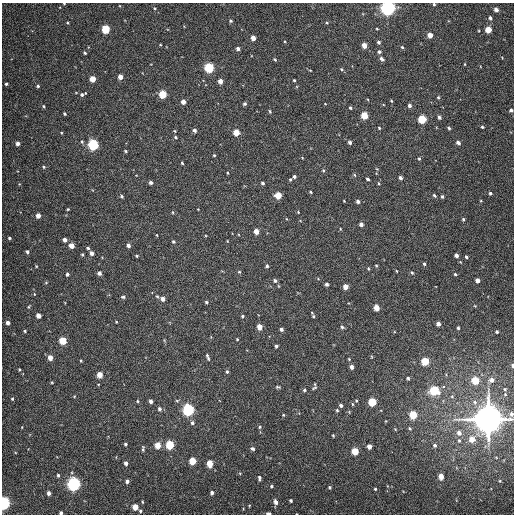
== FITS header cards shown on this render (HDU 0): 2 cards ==
NAXIS1  =                  512
NAXIS2  =                  512

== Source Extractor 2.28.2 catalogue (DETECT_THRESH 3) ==
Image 512 x 512 px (HDU 0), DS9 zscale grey, 1 PNG px = 1 image px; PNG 516 x 516 px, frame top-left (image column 1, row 512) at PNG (2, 3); no overlay
Background 356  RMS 8.2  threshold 24.6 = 3 sigma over >= 5 px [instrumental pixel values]
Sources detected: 220; all 220 listed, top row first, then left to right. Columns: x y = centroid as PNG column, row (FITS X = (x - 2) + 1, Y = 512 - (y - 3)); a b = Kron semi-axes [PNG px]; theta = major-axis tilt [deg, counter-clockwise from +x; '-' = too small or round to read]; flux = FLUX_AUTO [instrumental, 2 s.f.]
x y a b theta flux
64 3 3 2 - 3.8e+02
434 4 3 3 - 5.5e+02
155 8 4 3 - 6.5e+02
388 8 5 5 - 2.7e+05
496 10 4 4 - 2.8e+03
490 18 4 4 - 1.3e+03
230 21 4 4 - 9.4e+02
68 23 4 3 - 4.7e+02
327 23 4 4 - 6.8e+02
106 29 5 4 - 2.9e+04
377 29 3 2 - 4.4e+02
488 30 4 4 - 1.0e+04
430 35 4 4 - 5.1e+03
253 38 4 4 - 4.4e+03
378 42 3 3 - 1.2e+03
160 45 4 2 - 3.9e+02
364 45 4 4 - 5.3e+03
402 47 4 3 - 5.8e+02
238 49 4 4 - 1.8e+03
379 52 4 4 - 1.1e+03
85 53 4 3 - 6.7e+02
275 59 5 4 - 6.6e+02
382 59 5 4 - 1.5e+03
465 64 3 2 - 3.7e+02
209 68 5 5 - 5.3e+04
341 69 5 4 - 6.0e+02
310 70 4 2 - 3.9e+02
120 77 4 4 - 4.9e+03
92 79 4 4 - 8.5e+03
294 80 3 3 - 6.5e+02
220 81 4 4 - 4.4e+03
6 84 3 3 - 9.1e+02
38 86 4 4 - 8.4e+02
163 94 5 4 - 2.1e+04
82 95 5 5 - 1.4e+03
438 97 4 3 - 6.8e+02
391 101 3 2 - 5.1e+02
183 102 4 4 - 3.8e+03
245 104 4 4 - 1.1e+03
325 104 3 2 - 3.0e+02
409 105 4 4 - 1.7e+03
44 106 4 3 - 6.5e+02
350 108 3 3 - 8.1e+02
511 110 3 3 - 1.4e+03
270 111 5 3 - 7.3e+02
65 114 3 3 - 8.1e+02
364 115 5 4 - 1.5e+04
439 117 4 3 - 1.5e+03
422 119 5 4 - 2.6e+04
482 127 4 3 - 6.5e+02
379 128 3 3 - 5.6e+02
449 128 4 3 - 8.3e+02
194 130 5 4 - 1.6e+03
175 131 5 3 - 4.4e+02
236 133 4 4 - 1.2e+04
175 137 4 4 - 7.4e+02
82 142 5 4 - 8.3e+02
350 142 4 4 - 1.3e+03
18 143 4 4 - 2.5e+03
458 143 4 4 - 2.1e+03
93 145 5 5 - 7.5e+04
125 151 4 3 - 6.3e+02
214 155 3 3 - 5.2e+02
419 159 4 3 - 6.5e+02
182 163 3 3 - 5.4e+02
44 167 5 4 - 8.1e+02
377 169 5 4 - 5.3e+02
323 170 5 4 - 6.7e+02
228 173 3 3 - 5.2e+02
355 175 5 3 - 5.7e+02
294 176 3 3 - 1.3e+03
400 178 4 3 - 1.5e+03
290 179 4 3 - 6.8e+02
368 179 3 3 - 1.1e+03
151 183 4 4 - 1.3e+03
262 183 4 3 - 1.1e+03
19 184 4 4 - 4.9e+02
310 192 3 3 - 6.1e+02
490 193 4 3 - 1.0e+03
278 195 5 4 - 1.2e+04
434 195 4 3 - 8.2e+02
121 196 5 4 - 8.1e+02
442 196 4 3 - 8.9e+02
344 201 3 2 - 4.0e+02
358 201 4 4 - 1.5e+03
68 209 3 2 - 5.2e+02
173 212 4 3 - 5.0e+02
298 212 4 3 - 4.3e+02
38 216 4 4 - 3.6e+03
463 219 4 3 - 8.4e+02
361 224 4 4 - 2.5e+03
340 229 4 3 - 4.2e+02
256 231 4 4 - 5.1e+03
157 235 3 2 - 3.8e+02
9 238 3 3 - 7.7e+02
65 240 4 4 - 2.6e+03
173 242 4 4 - 6.7e+02
128 245 4 4 - 1.7e+03
71 246 4 4 - 5.8e+03
88 248 4 4 - 9.9e+02
27 252 4 4 - 1.1e+03
92 253 4 4 - 2.5e+03
82 255 4 3 - 7.0e+02
456 255 4 3 - 1.9e+03
137 256 4 3 - 6.7e+02
466 257 4 3 - 9.6e+02
424 264 3 3 - 8.2e+02
36 266 4 3 - 5.0e+02
267 266 4 4 - 1.0e+03
376 266 4 3 - 5.4e+02
368 269 4 3 - 5.4e+02
396 271 3 2 - 4.0e+02
239 272 5 4 - 6.6e+02
99 273 4 4 - 1.8e+03
412 273 5 4 - 7.0e+02
67 274 4 3 - 1.2e+03
455 274 4 3 - 7.4e+02
275 280 5 4 - 1.2e+03
477 280 4 4 - 3.1e+03
46 282 5 4 - 6.0e+02
327 284 4 3 - 1.4e+03
345 287 4 4 - 5.5e+03
34 294 5 3 - 4.7e+02
123 297 5 4 - 9.6e+02
163 299 5 5 - 3.0e+03
206 302 4 3 - 8.4e+02
475 306 4 3 - 3.5e+02
29 307 7 4 53 7.0e+02
376 308 5 4 - 7.3e+03
38 316 4 4 - 4.2e+03
242 316 4 3 - 7.2e+02
313 316 5 4 - 7.1e+02
116 322 3 2 - 4.2e+02
8 323 4 4 - 2.4e+03
438 324 4 4 - 2.4e+03
260 327 4 4 - 6.2e+03
342 327 5 4 - 1.1e+03
458 328 3 3 - 7.6e+02
281 329 4 3 - 1.4e+03
25 331 4 4 - 7.1e+02
497 332 3 3 - 8.0e+02
237 339 3 2 - 4.8e+02
63 341 5 4 - 1.8e+04
276 346 3 3 - 1.0e+03
207 357 8 3 -69 1.1e+03
50 358 5 4 - 5.0e+03
349 359 4 2 - 4.3e+02
81 361 4 3 - 5.1e+02
425 361 5 4 - 2.2e+04
512 365 3 2 - 1.1e+03
352 367 4 4 - 2.0e+03
19 369 4 4 - 6.8e+02
227 372 5 4 - 9.0e+02
100 375 5 4 - 6.9e+03
408 378 4 4 - 9.3e+02
475 380 5 4 - 2.0e+04
492 380 5 5 - 2.7e+03
52 382 4 3 - 5.0e+02
443 386 3 3 - 3.2e+03
278 387 5 3 - 7.3e+02
314 388 7 4 36 8.7e+02
505 389 4 4 - 6.1e+02
304 390 4 3 - 7.7e+02
434 391 6 5 - 3.5e+04
74 396 5 3 - 4.6e+02
452 396 5 5 - 8.6e+02
12 399 4 3 - 5.7e+02
356 400 3 3 - 5.1e+02
137 401 4 4 - 6.5e+02
151 401 4 3 - 1.8e+03
372 402 5 4 - 2.7e+04
475 402 7 6 - 1.8e+03
352 404 5 3 - 4.9e+02
341 405 4 3 - 1.2e+03
159 409 6 5 - 1.4e+03
188 410 5 5 - 1.1e+05
337 410 4 3 - 6.8e+02
283 415 3 3 - 5.2e+02
413 415 5 4 - 2.4e+04
489 419 9 9 - 1.4e+06
192 423 5 5 - 1.4e+03
22 427 4 2 - 3.5e+02
259 427 5 4 - 7.1e+02
410 428 5 4 - 7.0e+02
395 429 4 3 - 4.6e+02
459 433 6 5 - 3.2e+03
333 436 3 2 - 5.9e+02
472 439 6 6 - 6.5e+03
459 440 6 5 - 1.1e+03
125 444 3 3 - 8.8e+02
158 445 4 4 - 9.1e+03
170 445 5 4 - 3.2e+04
435 445 5 5 - 1.3e+03
369 446 4 4 - 3.7e+03
143 448 7 3 -86 8.2e+02
252 449 5 4 - 1.0e+03
355 451 5 4 - 1.7e+04
192 461 5 4 - 1.6e+04
126 463 4 3 - 1.8e+03
210 463 5 4 - 1.1e+04
58 475 4 3 - 9.9e+02
441 476 5 4 - 5.7e+03
259 478 5 3 - 1.0e+03
127 481 4 3 - 1.8e+03
500 481 4 4 - 4.9e+02
74 484 5 5 - 2.0e+05
271 486 4 3 - 7.8e+02
330 487 3 3 - 6.8e+02
375 489 3 3 - 6.1e+02
48 493 4 3 - 1.7e+03
212 493 4 3 - 1.4e+03
291 500 3 3 - 9.2e+02
142 502 4 2 - 4.7e+02
276 502 6 4 -71 2.5e+03
4 503 5 4 - 1.6e+05
249 505 4 3 - 4.2e+02
135 507 4 4 - 9.1e+03
140 511 4 3 - 7.3e+02
61 513 3 3 - 1.2e+03
268 513 4 2 - 3.0e+03
At the frame edge (FLAGS 8, measured only in part): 9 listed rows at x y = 64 3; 434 4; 388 8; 511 110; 512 365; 489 419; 4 503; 61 513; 268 513